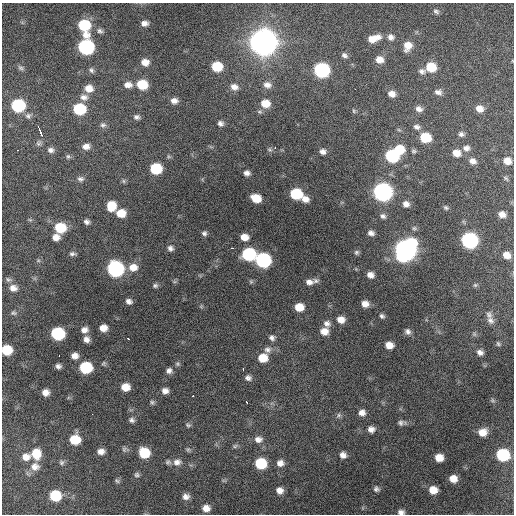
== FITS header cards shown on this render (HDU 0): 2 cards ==
NAXIS1  =                  512 / Axis length
NAXIS2  =                  512 / Axis length

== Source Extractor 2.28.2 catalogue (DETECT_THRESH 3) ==
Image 512 x 512 px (HDU 0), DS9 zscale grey, 1 PNG px = 1 image px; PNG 516 x 516 px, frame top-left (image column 1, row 512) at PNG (2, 3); no overlay
Background 2010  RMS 45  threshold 135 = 3 sigma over >= 5 px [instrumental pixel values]
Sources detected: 171; all 171 listed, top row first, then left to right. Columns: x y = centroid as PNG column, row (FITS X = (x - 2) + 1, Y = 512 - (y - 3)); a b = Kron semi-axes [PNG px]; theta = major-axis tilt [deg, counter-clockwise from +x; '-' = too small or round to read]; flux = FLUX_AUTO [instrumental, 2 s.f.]
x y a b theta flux
436 11 8 5 -27 7.1e+03
144 23 8 6 3 1.5e+04
84 26 12 9 -73 1.7e+05
100 31 8 6 -32 9.1e+03
391 37 8 7 - 1.3e+04
374 38 13 7 18 3.7e+04
263 42 12 11 - 4.3e+06
407 46 11 8 68 3.3e+04
86 47 9 8 - 5.5e+05
344 55 7 5 -32 8.7e+03
379 60 8 7 - 2.7e+04
145 62 8 7 - 2.5e+04
217 66 8 7 - 8.9e+04
431 67 9 8 - 7.7e+04
21 68 8 5 -17 7.1e+03
91 70 7 6 - 8.1e+03
321 70 9 8 - 5.2e+05
422 71 10 7 -3 1.1e+04
128 85 10 7 -2 2.0e+04
142 85 8 7 - 8.9e+04
267 85 10 7 -7 1.7e+04
234 87 9 7 -18 1.8e+04
89 88 9 8 - 3.0e+04
355 89 3 2 - 2.7e+03
438 92 10 7 -4 1.4e+04
392 94 7 6 - 2.0e+04
84 97 10 8 -5 1.7e+04
174 101 8 6 1 1.5e+04
265 103 10 8 -9 4.4e+04
18 105 9 8 - 2.8e+05
79 109 9 8 - 1.7e+05
419 109 9 7 -18 1.5e+04
479 109 8 7 - 2.3e+04
354 111 6 4 -88 3.8e+03
28 116 8 7 - 9.9e+03
137 117 7 6 - 8.6e+03
220 123 7 6 - 1.0e+04
103 125 8 7 - 8.4e+03
417 127 9 7 -19 1.1e+04
39 129 6 2 -64 1.4e+04
399 130 6 3 -19 3.6e+03
41 133 5 2 - 1.1e+04
461 134 7 6 - 9.5e+03
425 137 8 7 - 1.0e+05
39 143 8 7 - 8.3e+03
86 146 8 7 - 1.7e+04
275 147 4 3 - 3.4e+03
466 148 9 8 - 1.4e+04
270 149 8 5 -53 6.1e+03
399 149 9 8 - 6.8e+04
18 150 2 2 - 1.8e+03
51 150 9 7 -9 1.1e+04
322 151 7 6 - 1.3e+04
414 151 7 5 -2 5.3e+03
456 153 8 7 - 2.8e+04
68 156 6 5 - 5.3e+03
392 156 9 7 -17 3.1e+05
473 161 9 7 -26 1.6e+04
507 161 9 8 - 2.7e+04
156 169 8 7 - 1.4e+05
247 173 8 7 - 1.3e+04
506 178 9 5 -39 5.6e+03
80 179 8 7 - 9.3e+03
124 181 6 4 -89 4.4e+03
382 192 9 8 - 1.4e+06
296 194 8 7 - 1.7e+05
256 198 8 6 -21 6.0e+04
305 199 8 7 - 2.2e+04
406 204 7 6 - 1.5e+04
111 206 9 8 - 5.4e+04
446 208 6 5 - 4.9e+03
121 213 9 7 4 4.3e+04
502 214 7 6 - 2.0e+04
383 216 7 6 - 8.7e+03
30 220 6 4 -19 3.6e+03
87 222 5 4 - 9.0e+03
60 228 9 8 - 1.0e+05
204 233 6 6 - 8.2e+03
371 233 7 6 - 1.2e+04
56 237 7 6 - 2.1e+04
244 237 8 6 -5 2.8e+04
469 240 9 8 - 7.4e+05
170 248 7 6 - 1.0e+04
232 248 3 2 - 5.2e+03
405 250 11 10 - 2.3e+06
356 252 7 6 - 6.6e+03
72 254 8 5 -1 7.5e+03
249 254 9 8 - 3.0e+05
506 255 7 6 - 2.5e+04
263 260 9 8 - 5.3e+05
133 267 11 9 1 3.2e+04
115 269 9 8 - 7.0e+05
370 275 7 6 - 1.8e+04
8 279 8 6 -21 7.2e+03
309 282 11 8 8 1.9e+04
155 285 7 6 - 6.8e+03
475 285 6 6 - 4.6e+03
13 288 10 8 -10 2.0e+04
129 301 7 6 - 1.2e+04
365 304 7 6 - 2.1e+04
299 307 7 6 - 4.5e+04
13 313 7 6 - 6.0e+03
489 315 10 7 -58 1.2e+04
382 316 7 5 -44 7.3e+03
341 320 8 7 - 2.6e+04
490 320 11 8 -45 1.4e+04
327 323 9 8 - 1.4e+04
103 328 7 6 - 2.7e+04
84 330 8 7 - 1.5e+04
324 331 8 8 - 2.7e+04
408 331 8 7 - 1.1e+04
58 334 9 8 - 2.6e+05
272 338 7 7 - 9.9e+03
86 339 7 6 - 1.5e+04
128 339 3 2 - 3.8e+03
498 344 6 5 - 5.0e+03
389 345 8 6 -10 2.8e+04
6 350 8 7 - 7.7e+04
267 350 10 8 -3 1.4e+04
480 352 8 6 -26 1.3e+04
59 356 3 2 - 3.8e+03
75 356 7 6 - 1.8e+04
263 358 9 8 - 5.1e+04
177 364 7 5 -21 5.2e+03
58 366 5 5 - 9.3e+03
85 367 9 8 - 1.8e+05
243 369 3 2 - 3.4e+03
169 371 7 7 - 1.1e+04
248 378 8 7 - 1.1e+04
125 387 8 7 - 3.6e+04
165 391 7 6 - 1.5e+04
45 392 6 6 - 1.8e+04
193 396 3 2 - 6.0e+03
493 400 7 4 -46 4.7e+03
152 402 6 5 - 5.4e+03
247 402 3 2 - 5.7e+03
362 412 7 7 - 1.6e+04
339 415 7 6 - 7.1e+03
132 420 7 6 - 8.7e+03
402 423 11 6 0 1.0e+04
188 425 8 5 -11 5.3e+03
371 429 8 7 - 1.6e+04
483 432 9 8 - 2.9e+04
258 439 11 8 -5 1.9e+04
75 440 9 8 - 7.1e+04
235 446 7 5 46 5.3e+03
124 449 7 6 - 6.6e+03
188 449 7 6 - 5.1e+03
101 451 7 5 2 1.6e+04
36 453 11 10 - 5.2e+04
144 453 8 8 - 9.5e+04
343 455 7 6 - 1.5e+04
503 455 9 8 - 2.1e+05
26 457 11 9 10 2.4e+04
439 458 7 6 - 3.2e+04
62 462 7 7 - 7.1e+03
168 462 7 6 - 6.7e+03
177 462 11 9 15 1.8e+04
261 463 8 8 - 1.3e+05
280 463 9 8 - 1.7e+04
35 467 12 11 - 2.6e+04
137 475 7 6 - 6.5e+03
453 479 7 7 - 2.7e+04
117 481 8 5 -41 5.2e+03
376 489 8 7 - 9.4e+03
280 490 7 7 - 1.8e+04
433 490 8 7 - 3.4e+04
55 496 9 8 - 1.1e+05
186 497 8 7 - 1.5e+04
206 508 8 7 - 2.2e+04
401 512 8 6 -1 1.2e+04
At the frame edge (FLAGS 8, measured only in part): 2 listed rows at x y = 6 350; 401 512